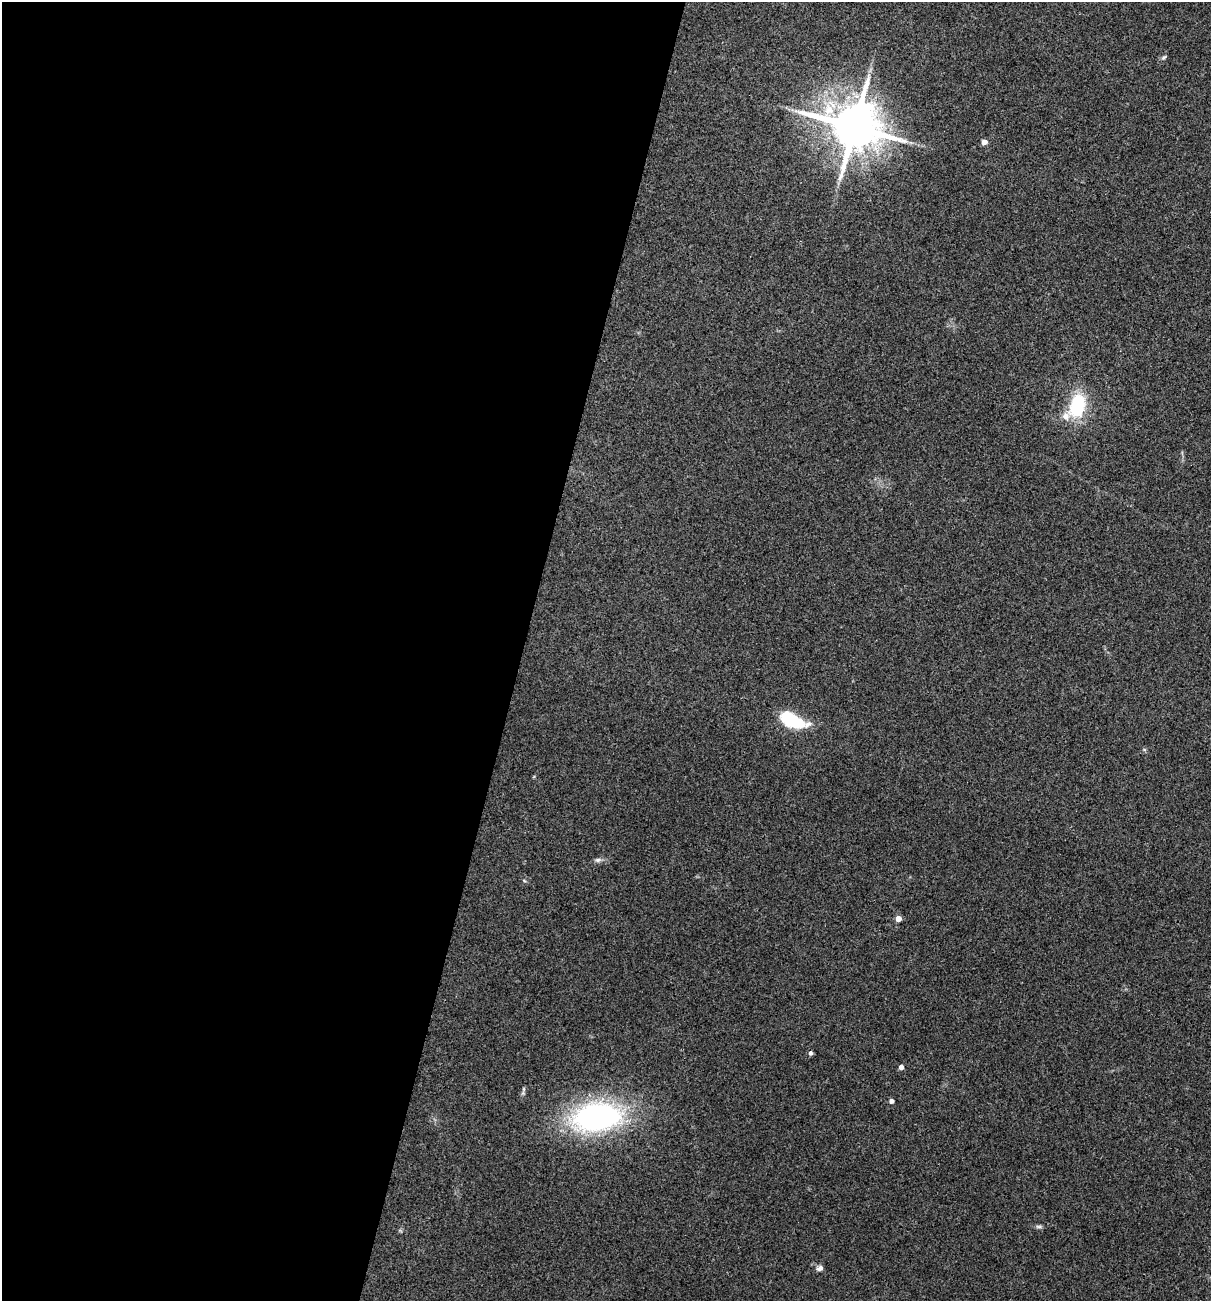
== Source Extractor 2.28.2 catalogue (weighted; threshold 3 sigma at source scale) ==
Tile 5 of 4 x 4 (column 1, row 2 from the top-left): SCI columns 126-1334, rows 2600-3898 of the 5213 x 5200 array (HDU 1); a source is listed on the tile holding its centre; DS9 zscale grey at full resolution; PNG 1213 x 1303 px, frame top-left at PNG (2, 2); no overlay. Shown black and unused: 43% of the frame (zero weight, under 3 of 4 exposures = <1% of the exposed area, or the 3 px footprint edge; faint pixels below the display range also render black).
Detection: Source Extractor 2.28.2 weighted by HDU 2 'WHT'; one run over the whole footprint, this tile lists its part. Background 0.196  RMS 0.0078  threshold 0.0351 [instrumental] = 3 sigma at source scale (4.5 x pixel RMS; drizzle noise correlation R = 1.50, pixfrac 1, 0.05/0.05 arcsec/px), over >= 5 px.
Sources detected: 14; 1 inside a brighter listed object's ellipse — not listed separately; the other 13 listed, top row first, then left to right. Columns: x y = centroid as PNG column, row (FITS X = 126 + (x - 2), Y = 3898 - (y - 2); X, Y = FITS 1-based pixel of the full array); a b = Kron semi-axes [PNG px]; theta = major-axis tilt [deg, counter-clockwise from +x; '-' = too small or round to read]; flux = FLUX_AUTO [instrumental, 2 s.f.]
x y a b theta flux
1164 57 7 4 44 1.2
854 127 15 13 -13 4200
984 142 4 4 - 6.3
1077 406 24 15 75 47
792 720 32 14 -22 37
598 860 8 6 1 2.1
898 919 5 5 - 6.1
810 1053 5 4 - 2.3
901 1067 4 4 - 4
891 1101 4 4 - 3
597 1117 38 21 7 230
1039 1227 9 4 0 1.7
820 1268 8 6 26 2.8